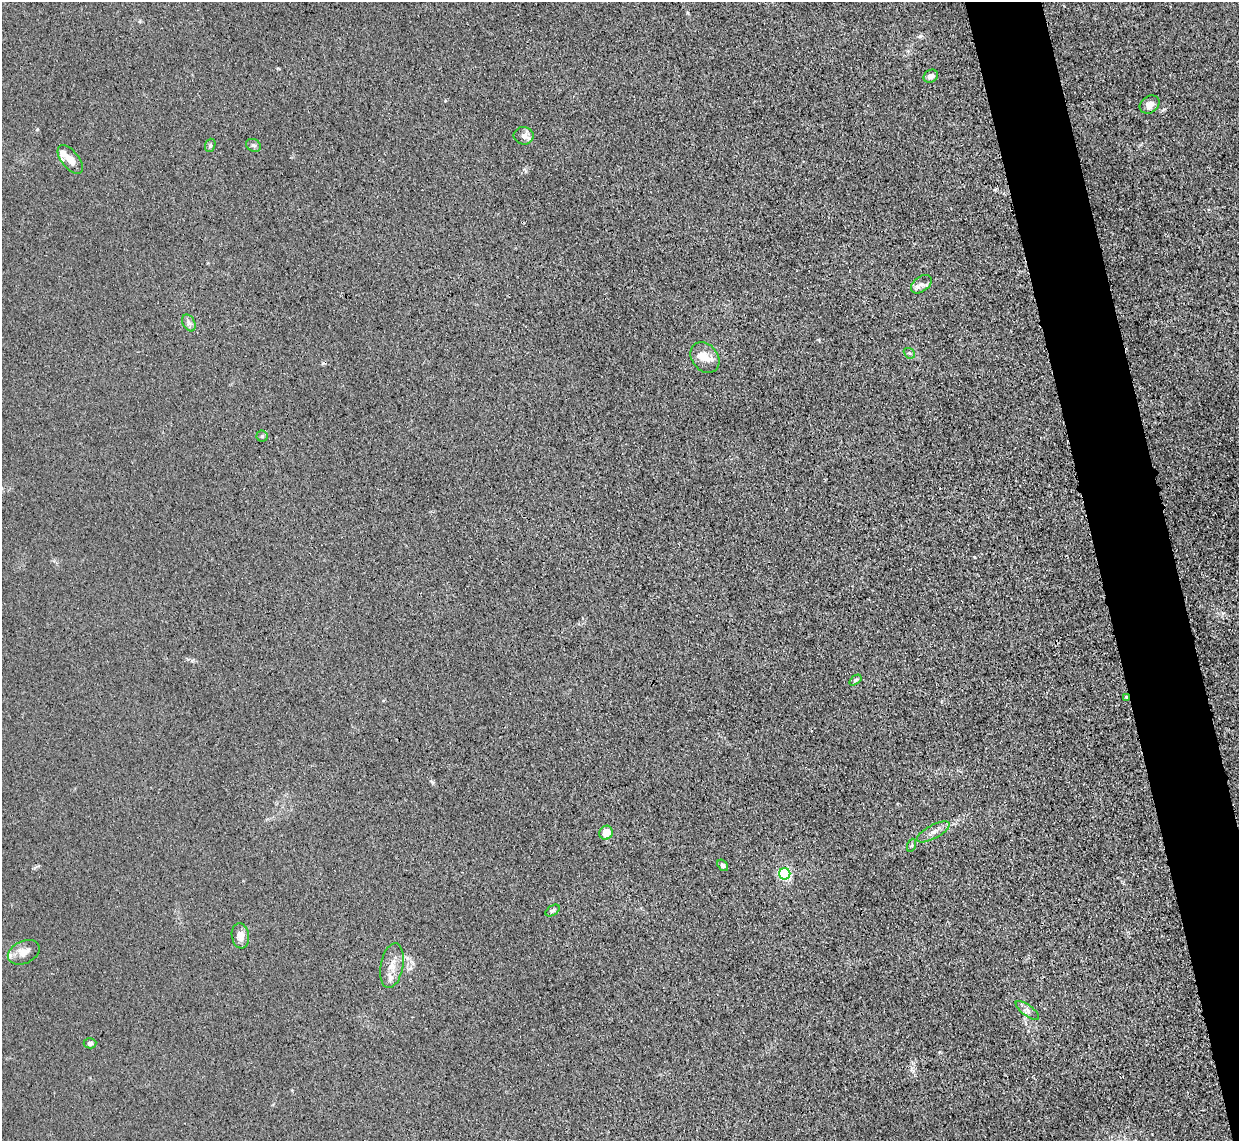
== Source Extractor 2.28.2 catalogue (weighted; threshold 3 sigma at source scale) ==
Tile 6 of 4 x 4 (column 2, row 2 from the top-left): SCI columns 1265-2501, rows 2431-3569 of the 5002 x 4979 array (HDU 1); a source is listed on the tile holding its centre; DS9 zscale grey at full resolution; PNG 1241 x 1143 px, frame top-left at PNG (2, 2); each listed source drawn as its Kron ellipse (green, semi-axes under 4 px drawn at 4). Shown black and unused: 6% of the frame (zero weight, under 3 of 4 exposures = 3% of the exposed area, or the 3 px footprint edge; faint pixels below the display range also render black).
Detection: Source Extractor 2.28.2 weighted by HDU 2 'WHT'; one run over the whole footprint, this tile lists its part. Background 0.0232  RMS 0.004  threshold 0.018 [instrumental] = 3 sigma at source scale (4.5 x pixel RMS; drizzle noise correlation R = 1.50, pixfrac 1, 0.05/0.05 arcsec/px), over >= 5 px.
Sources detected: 29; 1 cosmic-ray / hot-pixel residue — neither listed nor drawn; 4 inside a brighter listed object's ellipse — not listed separately; the other 24 listed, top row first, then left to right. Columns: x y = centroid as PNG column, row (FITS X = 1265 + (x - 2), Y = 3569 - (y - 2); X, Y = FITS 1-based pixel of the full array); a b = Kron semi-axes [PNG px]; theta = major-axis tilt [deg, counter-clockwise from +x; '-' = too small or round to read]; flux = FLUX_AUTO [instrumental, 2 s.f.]
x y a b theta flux
931 76 7 6 - 2.1
1150 104 11 8 36 2.4
524 136 10 8 -6 2.3
210 145 7 5 70 0.69
253 145 8 6 -28 0.99
70 159 17 8 -51 3.5
921 284 12 7 36 2.1
189 323 9 6 -61 1.4
909 353 6 4 -41 0.63
705 358 17 13 -52 5.4
262 436 5 5 - 0.73
855 680 7 4 36 0.68
1126 697 3 3 - 0.84
933 832 18 6 28 2.8
606 833 7 6 - 5.5
912 845 7 4 71 0.64
723 865 6 4 -55 1
785 874 6 5 - 66
553 910 8 5 35 0.87
240 936 13 8 -82 3.5
24 952 17 11 25 4.2
392 966 23 11 79 4.7
1027 1010 14 5 -36 1.6
90 1043 6 5 - 1.1
Overlapping masked pixels (flux is a lower limit): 1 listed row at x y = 1126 697
Unlisted compact peaks at least as high as the median listed source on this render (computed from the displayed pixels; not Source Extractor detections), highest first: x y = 974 557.